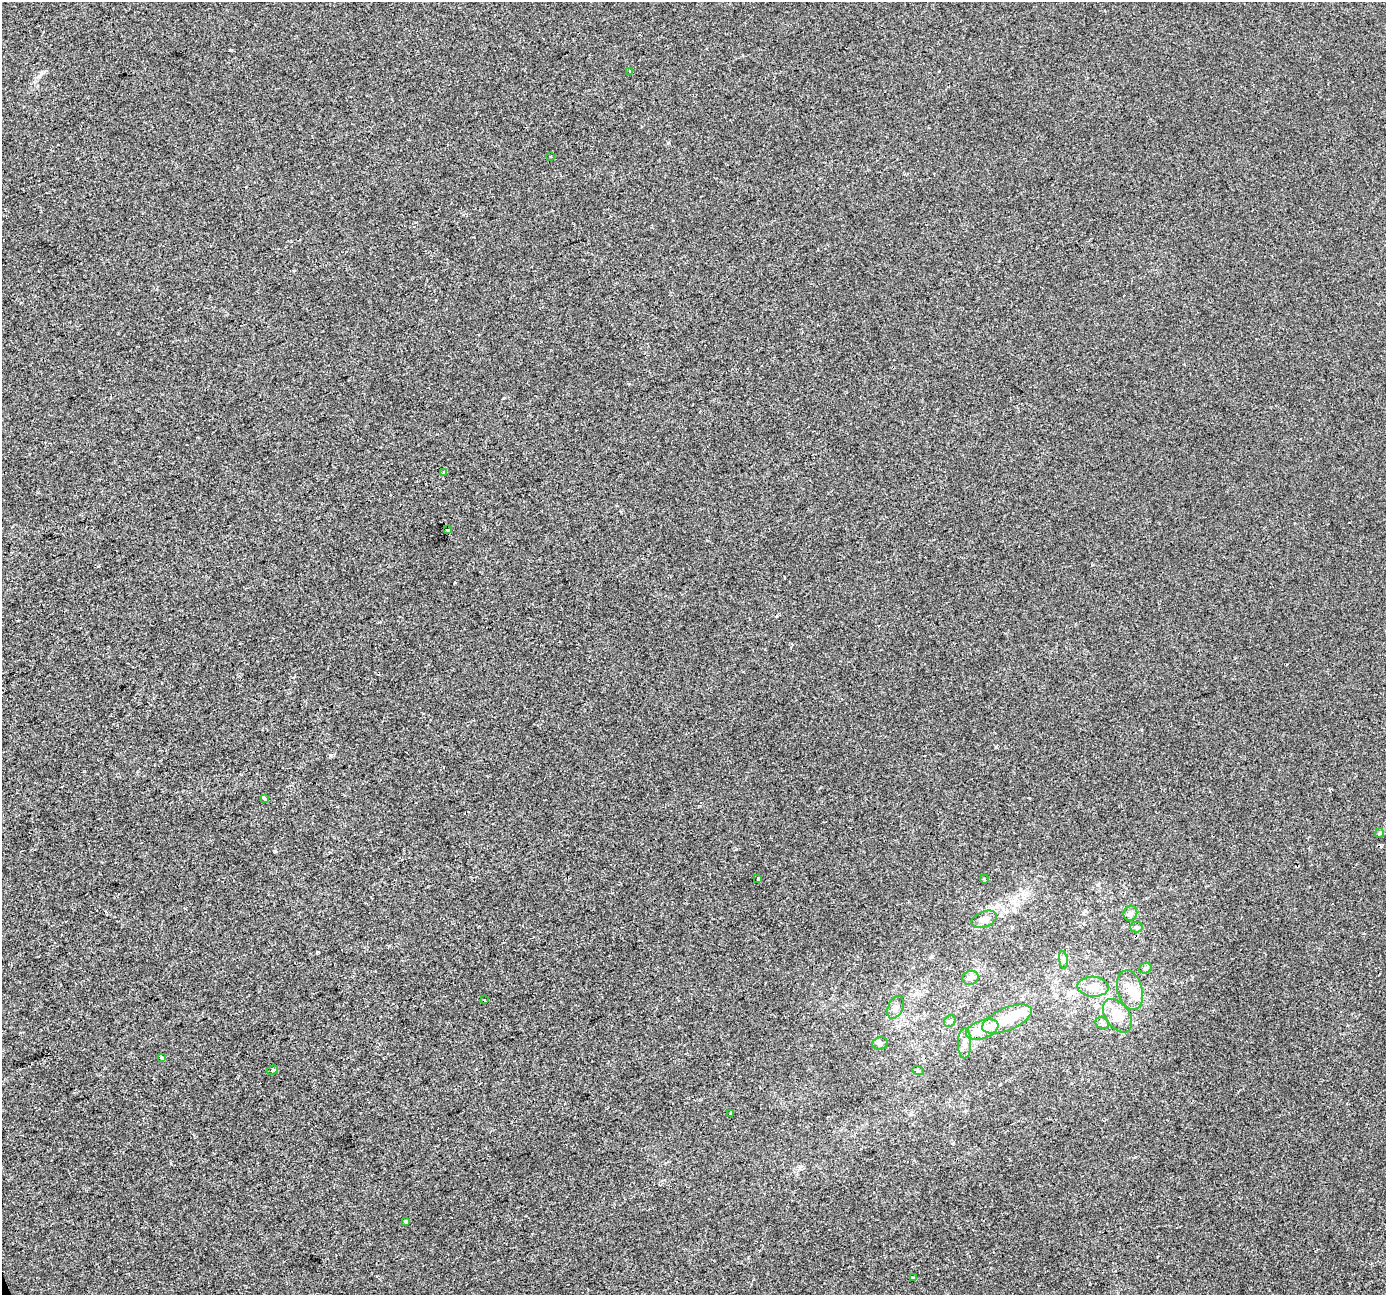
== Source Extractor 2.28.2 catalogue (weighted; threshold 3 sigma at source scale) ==
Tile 7 of 4 x 4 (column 3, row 2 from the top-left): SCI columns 2770-4153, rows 2719-4011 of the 5537 x 5381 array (HDU 1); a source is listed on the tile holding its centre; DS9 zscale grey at full resolution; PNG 1388 x 1297 px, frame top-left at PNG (2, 2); each listed source drawn as its Kron ellipse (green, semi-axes under 4 px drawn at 4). Shown black and unused: <1% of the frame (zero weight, under 2 of 3 exposures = <1% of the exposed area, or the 3 px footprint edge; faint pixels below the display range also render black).
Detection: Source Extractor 2.28.2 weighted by HDU 2 'WHT'; one run over the whole footprint, this tile lists its part. Background -4.76e-04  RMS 0.0042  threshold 0.019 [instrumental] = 3 sigma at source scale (4.5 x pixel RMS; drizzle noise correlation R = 1.50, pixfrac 1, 0.0396/0.0396 arcsec/px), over >= 5 px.
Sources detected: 36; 3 cosmic-ray / hot-pixel residue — neither listed nor drawn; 2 inside a brighter listed object's ellipse — not listed separately; the other 31 listed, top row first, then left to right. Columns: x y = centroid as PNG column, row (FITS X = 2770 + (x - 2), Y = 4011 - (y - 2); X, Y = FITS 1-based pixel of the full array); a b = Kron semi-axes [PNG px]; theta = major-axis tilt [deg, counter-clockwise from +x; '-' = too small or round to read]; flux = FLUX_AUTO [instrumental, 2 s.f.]
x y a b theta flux
630 71 3 3 - 0.49
550 156 3 2 - 0.53
443 473 3 3 - 0.79
447 530 3 3 - 6.8
264 798 4 3 - 1.9
1379 833 5 4 - 0.5
758 879 4 3 - 9
984 879 4 3 - 0.4
1130 913 7 6 - 1.2
984 919 13 7 21 2.3
1136 927 6 5 - 0.77
1063 960 9 4 -82 0.98
1145 968 6 5 - 0.74
971 978 8 7 - 1.5
1093 987 16 10 -3 4.7
1130 990 20 12 -76 6.2
484 1000 3 2 - 0.28
896 1007 12 7 67 1.9
1118 1016 19 12 -54 6.7
1007 1019 26 11 23 8.9
950 1021 6 5 - 0.77
1102 1023 7 5 -30 1.1
982 1029 17 9 20 7.5
880 1043 7 6 - 1.2
964 1043 15 6 -90 2.4
161 1057 4 3 - 2.1
273 1070 6 4 28 1.1
918 1070 6 4 -20 0.48
731 1113 3 3 - 1.6
406 1221 4 3 - 1.3
913 1278 4 3 - 0.74
Unlisted compact peaks at least as high as the median listed source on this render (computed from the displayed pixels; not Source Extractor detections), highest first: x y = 330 755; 996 747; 504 398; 668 143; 275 851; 41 73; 317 952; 231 50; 389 946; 1092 565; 185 908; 1135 1157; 293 271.